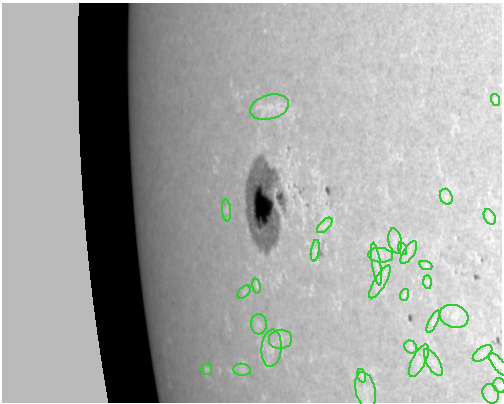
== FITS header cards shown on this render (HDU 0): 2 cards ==
NAXIS1  =                  500
NAXIS2  =                  400

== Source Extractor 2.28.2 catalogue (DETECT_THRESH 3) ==
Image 500 x 400 px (HDU 0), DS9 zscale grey, 1 PNG px = 1 image px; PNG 504 x 404 px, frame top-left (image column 1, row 400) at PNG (2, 3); each listed source drawn as its Kron ellipse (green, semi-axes under 4 px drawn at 4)
Background 0.876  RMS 0.033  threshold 0.0983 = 3 sigma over >= 5 px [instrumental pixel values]
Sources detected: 35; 1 with non-positive FLUX_AUTO (blend fragments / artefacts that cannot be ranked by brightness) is neither listed nor drawn; the other 34 listed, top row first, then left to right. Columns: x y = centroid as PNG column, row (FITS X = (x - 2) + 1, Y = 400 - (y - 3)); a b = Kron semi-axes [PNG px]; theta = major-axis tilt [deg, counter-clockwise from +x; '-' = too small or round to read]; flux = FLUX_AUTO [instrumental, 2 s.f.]
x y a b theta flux
496 100 6 3 -72 2.3
269 107 20 12 15 33
446 197 8 6 -68 6.9
226 210 11 4 -85 6.4
490 217 8 5 -61 5.3
325 225 10 5 46 5.8
395 241 12 6 -80 11
403 249 6 4 -71 4.6
315 251 11 3 81 3.8
409 253 13 5 58 7.8
381 255 12 7 -5 13
376 264 21 3 -81 12
426 266 7 4 -19 3.6
380 282 19 6 60 14
428 282 7 4 -89 3.9
256 286 7 4 -80 3.7
244 292 8 4 46 5
404 295 6 3 71 2.6
454 316 15 11 -18 21
433 322 12 4 64 4.6
259 324 10 8 -85 8.2
280 339 11 9 5 14
411 347 7 6 - 6
272 348 18 10 84 24
483 353 11 6 37 8.9
419 361 18 6 63 16
433 362 15 6 -61 15
499 364 13 5 -51 10
207 369 5 5 - 2.8
242 370 9 6 -7 7.8
362 376 7 4 -72 3.8
499 385 7 6 - 5.7
365 390 18 10 -76 27
491 394 10 8 -66 12
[1 non-positive-flux detection neither listed nor drawn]